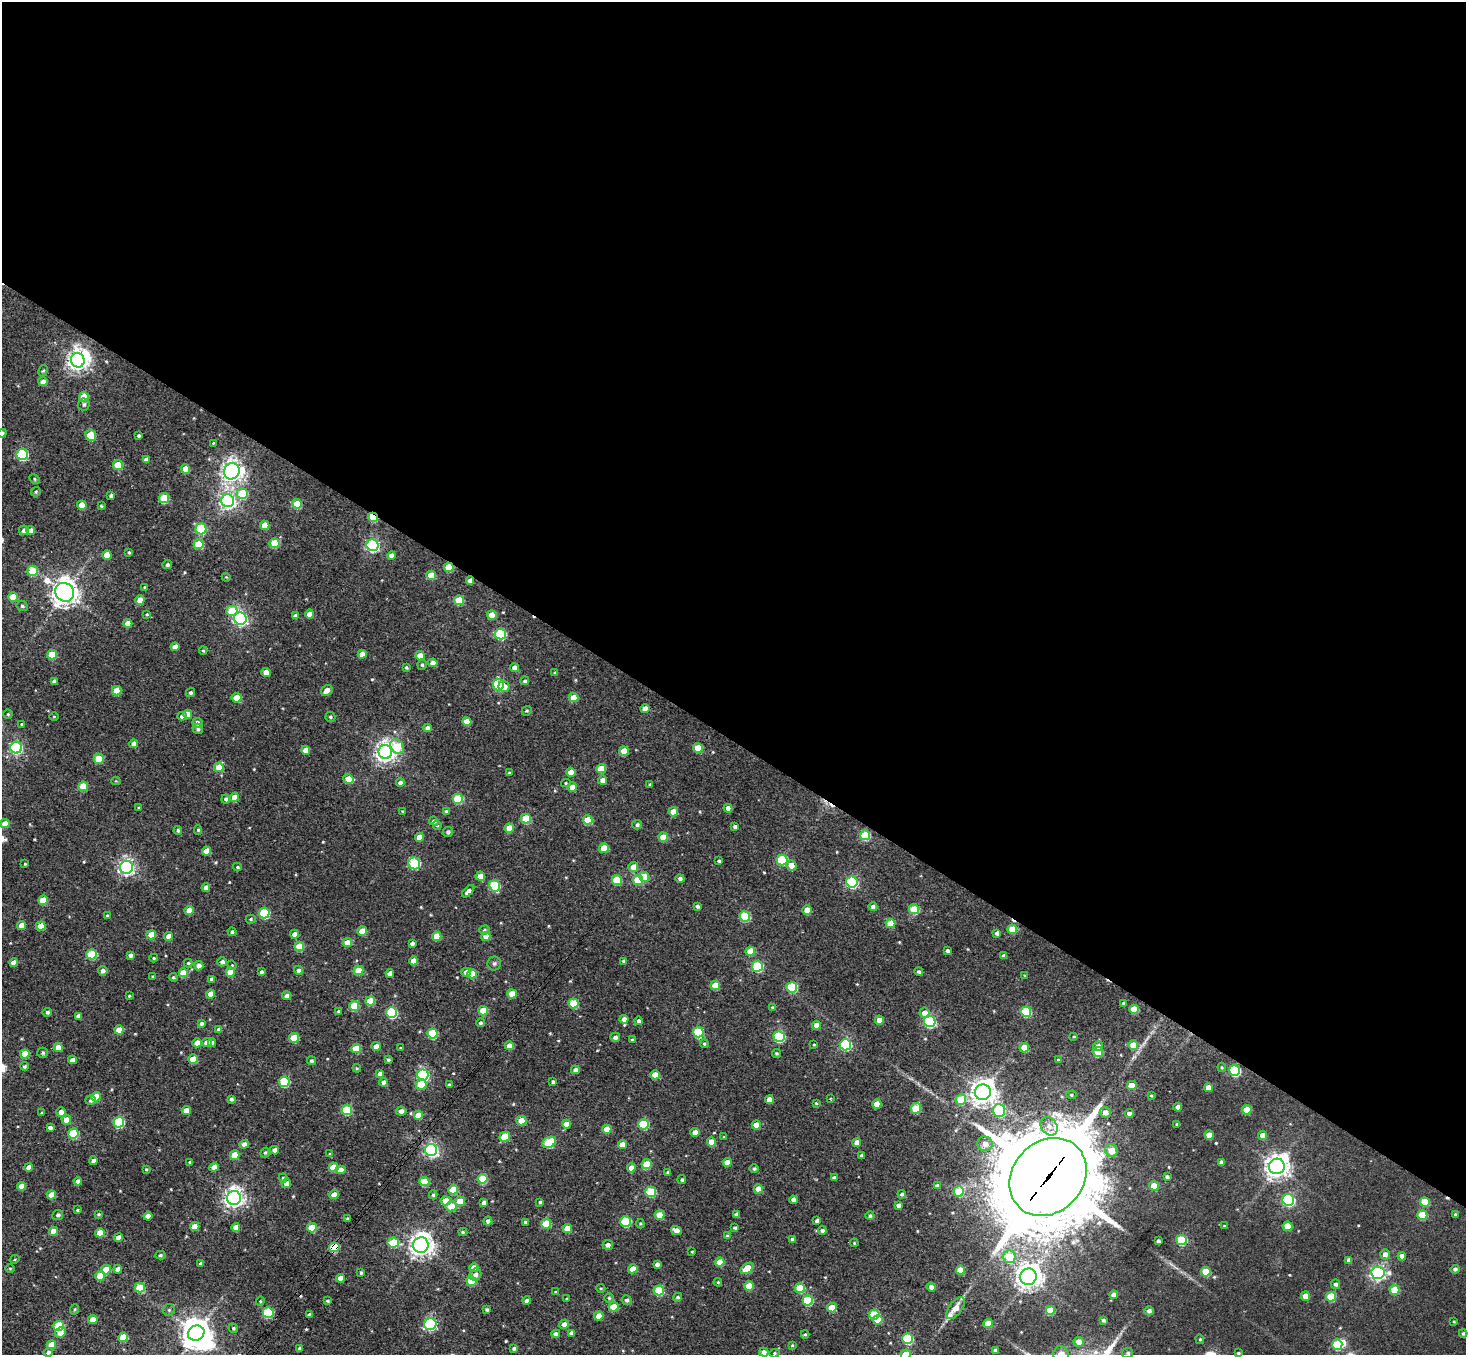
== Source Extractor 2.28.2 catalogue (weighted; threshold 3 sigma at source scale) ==
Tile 3 of 4 x 4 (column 3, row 1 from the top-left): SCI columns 2964-4427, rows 4258-5610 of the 5931 x 5949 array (HDU 1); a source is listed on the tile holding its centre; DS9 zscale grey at full resolution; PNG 1468 x 1357 px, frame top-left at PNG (2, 2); each listed source drawn as its Kron ellipse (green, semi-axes under 4 px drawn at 4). Shown black and unused: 55% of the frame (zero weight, under 3 of 4 exposures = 6% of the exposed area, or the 3 px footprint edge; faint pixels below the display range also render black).
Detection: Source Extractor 2.28.2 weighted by HDU 2 'WHT'; one run over the whole footprint, this tile lists its part. Background 0.00505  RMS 0.0047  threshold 0.0214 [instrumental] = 3 sigma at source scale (4.5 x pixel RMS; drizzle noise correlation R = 1.50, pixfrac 1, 0.05/0.05 arcsec/px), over >= 5 px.
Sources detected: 545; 4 inside a brighter object's white glare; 3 cosmic-ray / hot-pixel residue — neither listed nor drawn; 1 inside a brighter listed object's ellipse — not listed separately; of the other 537, all 500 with FLUX_AUTO >= 0.438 (the completeness limit of this list) listed and drawn (37 fainter detections not listed), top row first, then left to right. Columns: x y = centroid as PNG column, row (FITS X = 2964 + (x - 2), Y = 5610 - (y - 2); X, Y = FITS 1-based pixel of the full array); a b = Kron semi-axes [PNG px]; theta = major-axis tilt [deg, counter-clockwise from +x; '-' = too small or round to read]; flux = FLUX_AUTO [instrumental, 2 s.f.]
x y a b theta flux
78 360 7 6 - 290
43 370 6 4 61 0.66
43 382 4 4 - 2.7
84 397 5 5 - 11
84 404 6 6 - 1.1
2 433 4 4 - 1.3
91 435 6 5 - 11
139 436 3 3 - 0.81
213 443 4 3 - 0.5
22 454 5 5 - 41
146 460 4 4 - 2.7
118 465 5 4 - 11
186 469 5 4 - 6.4
232 471 8 7 - 270
34 479 5 4 - 0.64
36 492 5 4 - 0.7
242 494 6 5 - 16
111 496 4 4 - 1.4
164 498 5 5 - 18
228 501 6 6 - 150
297 504 5 4 - 13
82 505 5 4 - 8
101 506 3 3 - 0.61
373 517 5 3 - 14
265 525 4 4 - 6.1
201 529 5 5 - 25
24 530 5 5 - 2.1
31 530 4 4 - 2.6
274 543 5 5 - 15
199 544 5 5 - 15
373 545 6 6 - 77
129 552 4 3 - 0.63
107 555 5 4 - 6.7
391 556 4 4 - 3.1
167 565 5 4 - 1.2
449 567 5 4 - 11
32 571 5 5 - 15
431 575 5 5 - 9.4
226 577 4 3 - 0.45
470 581 4 4 - 2.4
145 587 3 3 - 0.48
65 592 10 9 - 480
13 597 5 4 - 11
140 600 4 4 - 4.5
459 600 5 5 - 13
22 606 6 5 - 0.96
232 611 5 5 - 16
147 614 4 3 - 0.46
310 614 4 4 - 4.7
492 615 5 4 - 6.2
295 616 4 4 - 1.5
240 618 6 6 - 100
128 623 4 4 - 5.8
500 634 5 5 - 29
175 647 4 4 - 3.6
203 651 4 3 - 0.58
362 654 4 4 - 4.1
52 655 5 5 - 13
420 656 5 4 - 6.3
433 663 4 4 - 3.7
422 665 5 4 - 0.83
406 667 3 3 - 0.73
514 668 4 4 - 3.2
266 672 4 4 - 4.2
555 673 4 3 - 0.91
54 681 4 4 - 1.5
525 681 4 4 - 0.99
498 685 6 5 - 40
504 687 5 5 - 3.4
327 690 6 5 - 3.8
117 691 5 4 - 10
190 693 5 4 - 0.99
236 698 5 4 - 8.3
573 698 5 4 - 7.5
645 709 4 4 - 4.2
527 711 5 4 - 0.7
8 714 4 4 - 0.56
188 714 4 4 - 5.8
54 716 5 3 - 0.44
182 716 4 4 - 2.3
330 717 5 5 - 0.84
467 722 4 4 - 6.6
197 723 5 5 - 1.8
22 724 3 3 - 0.54
427 728 4 4 - 2.7
198 729 5 5 - 1.1
134 744 4 4 - 2.9
397 746 7 6 - 14
16 748 6 6 - 63
698 748 5 4 - 12
306 750 4 4 - 4.5
624 751 5 4 - 7.8
385 752 7 6 - 260
99 759 5 5 - 11
219 767 5 4 - 10
601 769 5 4 - 8.7
571 772 4 4 - 4.3
509 773 4 3 - 0.63
348 779 5 4 - 8.7
603 780 4 4 - 2.8
116 781 4 4 - 0.47
400 783 4 4 - 2.4
566 783 5 4 - 0.61
650 784 3 3 - 0.62
83 786 5 4 - 11
572 787 4 4 - 5.1
234 797 4 4 - 6.4
226 799 4 4 - 1.3
458 799 5 5 - 21
139 808 4 3 - 0.8
728 808 4 4 - 2.2
446 811 4 4 - 0.64
402 812 4 3 - 0.52
673 812 5 4 - 6.2
526 819 5 5 - 18
588 820 5 4 - 12
434 821 5 4 - 1.4
5 824 4 4 - 6.1
637 825 5 4 - 1
437 826 4 3 - 0.68
735 827 4 4 - 1.4
509 828 4 4 - 6.9
178 830 4 4 - 1.1
198 830 5 4 - 0.75
448 832 5 5 - 1.2
865 835 5 5 - 21
419 837 4 4 - 5.8
663 837 5 4 - 9.3
604 848 5 4 - 10
206 851 4 4 - 6.9
782 860 5 5 - 29
719 861 3 3 - 0.7
414 863 6 5 - 32
25 864 3 3 - 0.48
791 865 5 5 - 4.4
126 867 6 6 - 140
237 867 4 3 - 0.69
633 867 5 5 - 3.9
480 876 4 4 - 5
644 877 5 5 - 11
680 878 4 4 - 1.5
617 880 5 5 - 18
638 880 5 5 - 11
852 882 6 5 - 54
495 886 6 5 - 27
206 888 4 4 - 3.1
468 891 7 4 44 2
43 900 5 4 - 10
697 906 4 3 - 1.1
873 907 4 4 - 1.6
914 909 5 5 - 19
189 910 4 4 - 6.3
807 910 4 4 - 5.8
264 913 5 5 - 32
107 916 4 3 - 0.65
745 916 5 5 - 26
251 919 5 4 - 0.75
890 924 5 4 - 10
21 925 4 4 - 4.6
41 926 5 4 - 8.7
1012 929 5 4 - 9.7
485 930 5 4 - 0.9
362 931 5 4 - 8.8
232 932 4 4 - 0.95
997 933 4 4 - 1.6
295 934 4 4 - 3.2
151 935 5 4 - 8.8
169 936 4 4 - 5.1
437 936 4 4 - 8.4
486 936 4 4 - 5.2
347 943 4 4 - 6.7
412 943 4 4 - 1.5
299 946 5 4 - 14
750 951 5 4 - 8.9
947 951 4 4 - 1.3
92 954 5 5 - 25
130 955 4 4 - 1.5
1004 956 4 4 - 1.7
154 958 4 3 - 0.61
414 961 4 4 - 5.1
624 961 4 3 - 0.94
222 962 5 4 - 1.5
14 963 4 4 - 4.1
188 963 4 3 - 0.65
494 963 7 7 - 1.2
232 965 5 4 - 0.58
199 966 4 4 - 2.9
757 966 5 5 - 32
298 970 4 4 - 1.5
359 970 5 5 - 12
103 971 5 4 - 1.7
230 972 4 4 - 7.1
261 972 4 3 - 1.1
466 972 5 4 - 3
919 972 4 4 - 0.97
183 973 4 4 - 7.8
390 973 4 4 - 3.7
472 974 5 4 - 8.6
153 976 3 3 - 0.63
1025 976 4 3 - 0.62
173 977 4 4 - 0.76
212 979 4 4 - 1.5
715 986 5 4 - 10
792 987 5 5 - 29
211 994 4 4 - 5.1
512 994 5 4 - 8.6
129 996 3 3 - 0.52
287 996 4 4 - 2
370 1001 5 4 - 8.5
573 1003 5 5 - 16
1123 1003 3 3 - 0.48
354 1006 5 5 - 16
772 1007 4 3 - 0.45
1134 1009 5 4 - 12
338 1011 3 3 - 0.58
483 1011 5 4 - 12
47 1012 4 4 - 1.2
1026 1012 5 5 - 27
392 1013 5 5 - 39
924 1013 5 5 - 4
78 1016 4 4 - 1.9
624 1019 4 4 - 2.6
879 1020 4 4 - 4.9
638 1021 4 4 - 1.2
930 1021 6 5 - 54
201 1023 4 3 - 1.2
480 1023 4 4 - 1
817 1025 4 4 - 4.5
119 1030 4 4 - 6.5
219 1030 4 4 - 2
698 1032 5 5 - 28
432 1033 5 5 - 20
779 1036 5 5 - 39
1074 1036 4 3 - 0.49
615 1037 5 4 - 1.7
294 1038 5 5 - 12
632 1040 3 3 - 0.53
207 1042 5 4 - 3.6
212 1042 4 4 - 1
197 1043 4 4 - 4.4
704 1044 4 4 - 0.66
814 1045 4 3 - 0.48
845 1045 5 5 - 48
1133 1045 5 4 - 6.9
376 1046 4 4 - 3.4
509 1046 4 4 - 4.2
1098 1046 5 5 - 2.2
58 1047 4 4 - 5.3
401 1048 4 3 - 0.54
1024 1048 5 4 - 8.9
356 1049 5 4 - 13
1098 1052 5 4 - 11
43 1053 5 5 - 0.9
776 1053 4 4 - 0.69
25 1054 5 4 - 10
193 1059 5 4 - 8.4
72 1060 4 4 - 3.3
388 1060 4 3 - 0.87
1058 1060 4 4 - 0.6
311 1061 4 4 - 0.91
24 1066 4 4 - 0.9
1222 1067 4 3 - 0.54
357 1068 4 4 - 0.49
575 1070 4 4 - 2.1
1234 1071 5 5 - 41
380 1074 4 4 - 2.1
423 1075 6 5 - 50
655 1075 5 4 - 7.1
284 1082 5 5 - 27
384 1082 4 4 - 2.5
553 1082 4 3 - 1.1
421 1084 5 5 - 12
449 1085 3 3 - 0.67
1132 1085 5 4 - 7.9
1208 1088 4 4 - 4.6
983 1092 8 7 - 480
1071 1095 5 4 - 0.8
1151 1095 3 3 - 0.52
96 1097 5 4 - 9.8
231 1099 4 3 - 1.2
830 1099 3 2 - 0.45
91 1100 5 4 - 1.2
769 1100 4 4 - 5
961 1100 5 5 - 16
816 1103 4 4 - 0.56
877 1104 4 4 - 5.4
1178 1107 4 4 - 2.9
916 1108 5 5 - 15
186 1110 4 4 - 4.4
347 1110 5 5 - 24
1247 1110 5 4 - 10
401 1111 5 4 - 2.5
999 1111 6 6 - 36
61 1112 5 4 - 3
1105 1112 5 5 - 3.5
42 1113 3 2 - 0.52
1129 1113 4 4 - 1.9
418 1115 4 4 - 7.5
66 1120 5 4 - 5
521 1121 5 4 - 7.9
119 1122 5 5 - 34
566 1124 4 4 - 4.9
643 1124 5 5 - 27
1177 1124 3 3 - 0.7
756 1125 4 4 - 5
1049 1126 10 7 -54 2.9
50 1128 4 3 - 1.5
607 1129 4 4 - 6.3
695 1132 4 4 - 4.2
73 1133 5 5 - 25
1209 1135 4 4 - 5.4
1263 1135 4 4 - 4
505 1137 5 4 - 11
724 1137 4 4 - 0.46
549 1142 7 5 25 24
711 1142 4 4 - 6.8
857 1142 4 4 - 3.2
244 1144 5 4 - 2.7
985 1144 7 7 - 3.7
622 1145 4 4 - 5.5
274 1150 4 4 - 2.3
431 1150 6 6 - 98
1111 1150 6 6 - 5.7
265 1153 5 4 - 0.83
330 1154 4 3 - 0.7
235 1155 5 4 - 7.8
861 1156 3 3 - 0.95
93 1161 4 4 - 2.1
190 1162 4 3 - 0.68
727 1162 4 4 - 4.9
1221 1162 4 3 - 1.3
646 1164 5 4 - 11
1277 1166 8 7 - 420
29 1167 4 4 - 3.6
214 1167 5 4 - 3.5
334 1167 5 5 - 11
631 1168 4 4 - 4.5
146 1169 4 3 - 0.52
754 1169 4 4 - 0.96
340 1170 5 4 - 3.4
668 1173 4 3 - 1.3
1048 1177 42 35 47 8000
1167 1177 4 3 - 1.1
283 1178 4 4 - 0.64
834 1178 4 4 - 1.6
482 1179 5 5 - 18
682 1180 4 4 - 0.8
78 1181 4 4 - 2.5
424 1182 5 5 - 14
286 1183 5 4 - 3.1
21 1186 4 4 - 4.3
937 1186 4 4 - 2.1
1154 1186 5 4 - 7.8
758 1189 4 4 - 6.2
453 1190 5 4 - 11
959 1191 5 5 - 19
651 1192 5 5 - 19
902 1194 4 4 - 1.3
51 1195 5 4 - 5.9
334 1195 4 4 - 4.1
433 1195 4 3 - 0.79
234 1198 7 7 - 260
794 1200 4 4 - 2.6
1288 1200 6 5 - 66
446 1201 5 4 - 8.1
460 1201 5 5 - 7.9
484 1202 4 4 - 2
540 1202 3 3 - 0.75
1425 1202 5 4 - 11
898 1205 4 3 - 1.9
451 1206 5 5 - 9.1
77 1210 3 2 - 0.56
99 1214 4 4 - 0.66
737 1214 4 4 - 1.7
1455 1214 3 3 - 0.82
58 1215 5 5 - 1.1
659 1215 5 5 - 6.3
1422 1215 5 5 - 14
148 1216 4 4 - 3.6
870 1216 4 4 - 0.96
347 1219 3 3 - 0.81
488 1221 4 4 - 1.7
817 1221 4 4 - 1.7
525 1222 3 3 - 0.9
625 1222 5 5 - 28
546 1224 5 5 - 15
640 1224 5 4 - 0.51
195 1226 4 4 - 6.4
1224 1226 3 3 - 0.49
1287 1226 5 4 - 10
236 1227 4 4 - 4
312 1228 5 4 - 12
567 1228 4 4 - 6.8
735 1228 3 3 - 0.84
676 1230 5 4 - 3.4
822 1230 4 4 - 1.5
53 1231 4 4 - 5.8
463 1232 4 4 - 0.65
100 1233 5 4 - 7.7
727 1236 4 3 - 0.49
119 1237 4 4 - 3.8
792 1239 4 4 - 1.2
1181 1240 5 5 - 23
1158 1241 4 3 - 1.3
393 1242 6 5 - 20
854 1243 4 3 - 0.53
421 1245 7 7 - 400
608 1245 5 5 - 2.1
334 1247 5 5 - 22
692 1251 3 2 - 0.51
1385 1254 5 5 - 2.5
160 1255 5 4 - 0.76
1402 1256 4 4 - 2.7
1009 1257 6 6 - 18
15 1259 5 3 - 0.47
1349 1260 4 4 - 2.4
720 1262 4 4 - 7.2
201 1263 3 3 - 0.91
657 1264 4 4 - 2.1
10 1268 5 3 - 0.46
474 1268 5 4 - 5.2
747 1268 7 4 35 9.7
118 1269 4 4 - 2.8
633 1269 5 4 - 7.4
1455 1269 4 4 - 1.3
106 1270 5 4 - 9.3
960 1270 4 4 - 7.4
1206 1272 5 5 - 12
361 1273 3 3 - 0.79
1378 1273 7 6 - 120
475 1275 6 5 - 2.3
100 1276 5 4 - 8.7
1028 1277 8 8 - 460
340 1278 4 4 - 3.6
471 1281 5 5 - 13
718 1282 4 3 - 0.57
1336 1284 5 4 - 1.2
749 1286 4 4 - 9.9
931 1287 4 4 - 2
140 1288 5 5 - 15
601 1288 4 4 - 0.47
800 1288 5 5 - 15
659 1290 5 5 - 21
1394 1290 5 5 - 11
556 1292 4 3 - 0.71
1114 1295 4 4 - 3
1305 1296 4 4 - 5.7
678 1297 4 4 - 0.9
1331 1297 5 5 - 16
609 1298 4 4 - 0.75
567 1299 3 3 - 0.44
627 1300 5 4 - 1.2
808 1300 5 5 - 23
260 1301 5 4 - 0.56
327 1301 4 4 - 0.6
527 1301 4 4 - 2
614 1307 5 4 - 9.8
832 1308 5 4 - 12
956 1308 13 6 55 4.2
75 1309 5 3 - 0.47
487 1309 4 4 - 0.87
169 1310 6 6 - 0.87
1050 1310 5 5 - 12
1149 1311 5 4 - 1.7
268 1313 5 5 - 30
309 1314 3 3 - 0.55
874 1315 5 5 - 21
599 1316 4 4 - 6.5
93 1320 4 4 - 4.9
878 1320 5 4 - 8.3
1103 1320 4 4 - 1.1
1454 1321 4 3 - 0.48
430 1324 6 5 - 63
564 1324 5 5 - 2.9
988 1324 4 4 - 7.1
59 1326 5 5 - 20
233 1328 5 4 - 0.84
60 1333 5 5 - 3.9
196 1333 8 7 - 570
571 1333 4 4 - 1.9
556 1334 4 4 - 2
805 1334 4 4 - 0.6
1463 1334 4 3 - 0.7
123 1337 5 4 - 12
907 1339 5 5 - 31
1200 1339 5 4 - 0.61
1079 1342 5 5 - 4.1
51 1345 5 4 - 7.9
792 1345 4 3 - 0.46
1337 1345 5 5 - 23
514 1348 4 4 - 0.84
300 1349 4 3 - 1.2
995 1350 4 3 - 1.2
48 1352 5 4 - 1.1
764 1352 4 4 - 2.4
775 1353 5 4 - 0.67
1128 1353 5 5 - 0.95
1238 1353 4 3 - 0.69
906 1354 5 5 - 7
1061 1354 8 8 - 8.3
Overlapping masked pixels (flux is a lower limit): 5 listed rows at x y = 373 517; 449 567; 470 581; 1048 1177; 334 1247
Isophote crosses this tile's border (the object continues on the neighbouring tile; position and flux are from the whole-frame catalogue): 3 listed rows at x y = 2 433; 906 1354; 1061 1354